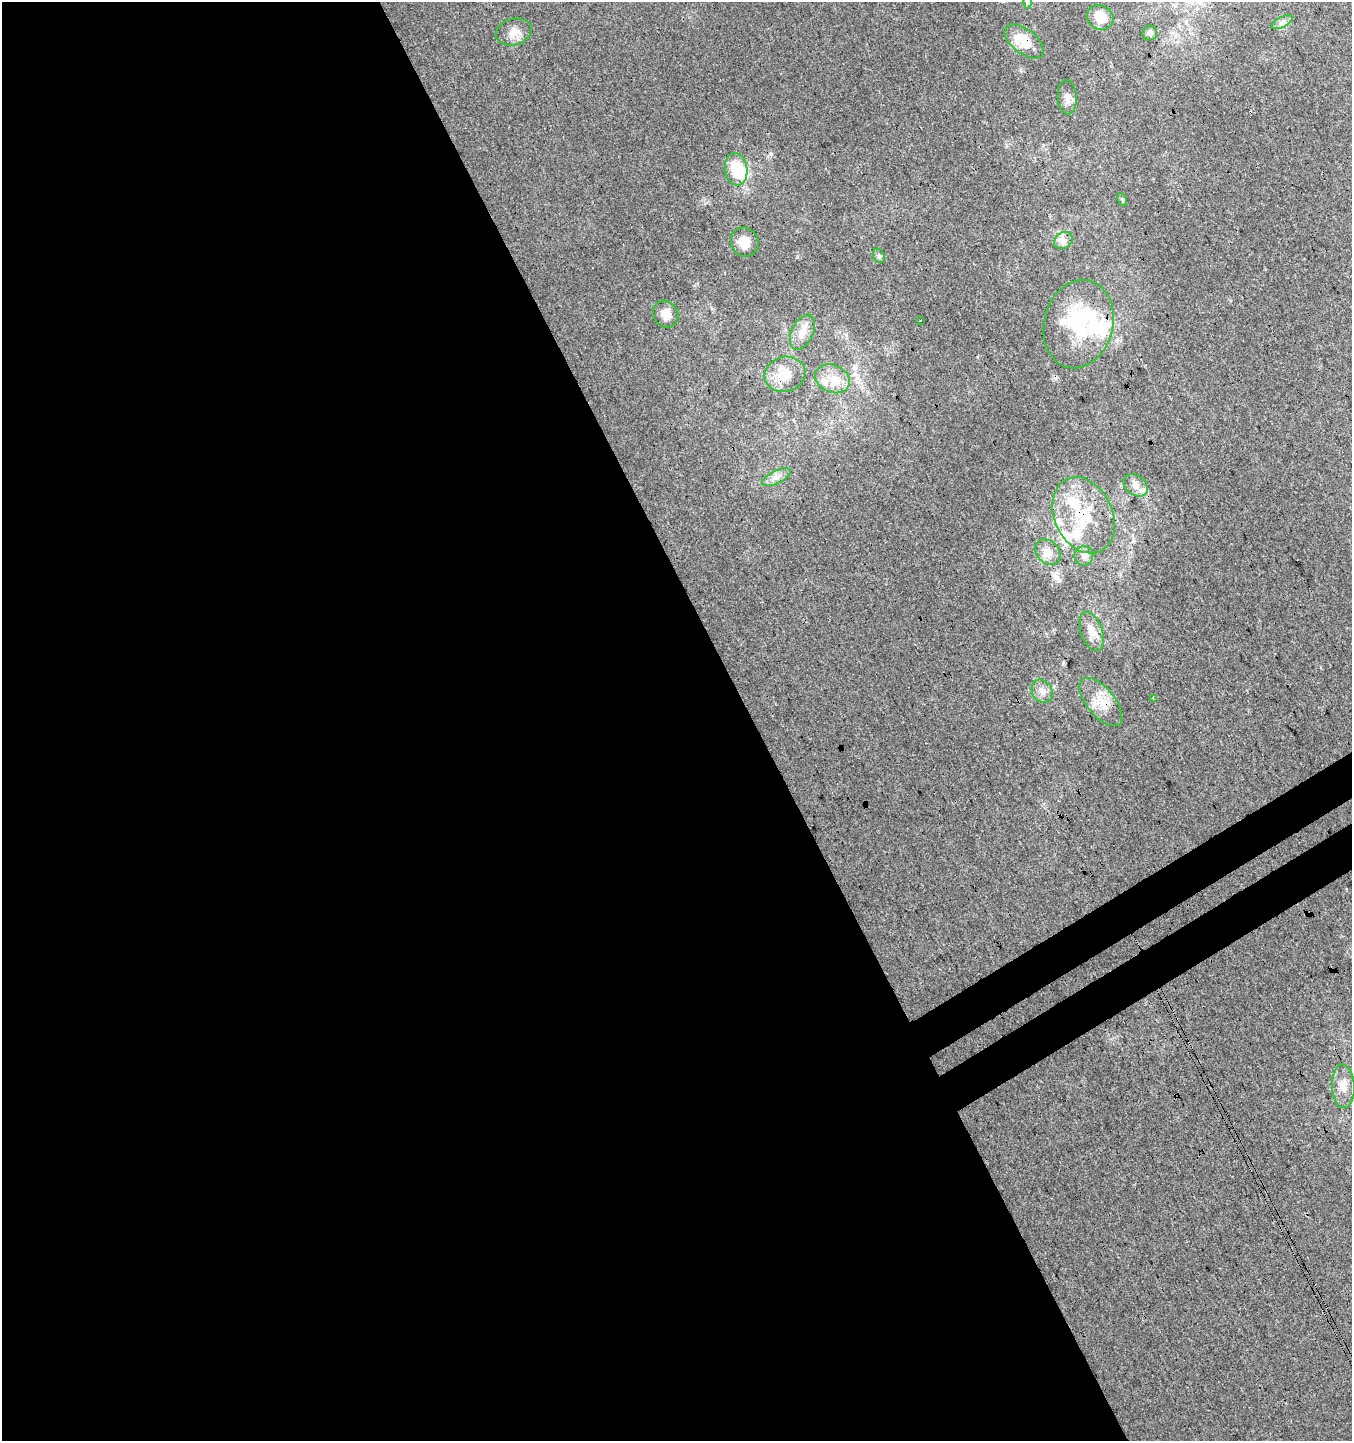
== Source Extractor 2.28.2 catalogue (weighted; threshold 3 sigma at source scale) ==
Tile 9 of 4 x 4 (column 1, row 3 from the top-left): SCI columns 197-1546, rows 1492-2930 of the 5733 x 5865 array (HDU 1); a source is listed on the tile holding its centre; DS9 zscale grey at full resolution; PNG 1354 x 1443 px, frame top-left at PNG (2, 2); each listed source drawn as its Kron ellipse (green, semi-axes under 4 px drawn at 4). Shown black and unused: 58% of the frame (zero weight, under 3 of 4 exposures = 5% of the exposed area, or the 3 px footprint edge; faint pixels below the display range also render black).
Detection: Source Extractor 2.28.2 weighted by HDU 2 'WHT'; one run over the whole footprint, this tile lists its part. Background -0.00113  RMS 0.0036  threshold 0.016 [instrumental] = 3 sigma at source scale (4.5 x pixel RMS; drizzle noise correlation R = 1.50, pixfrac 1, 0.0396/0.0396 arcsec/px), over >= 5 px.
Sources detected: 39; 1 inside a brighter object's white glare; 1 cosmic-ray / hot-pixel residue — neither listed nor drawn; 9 inside a brighter listed object's ellipse — not listed separately; the other 28 listed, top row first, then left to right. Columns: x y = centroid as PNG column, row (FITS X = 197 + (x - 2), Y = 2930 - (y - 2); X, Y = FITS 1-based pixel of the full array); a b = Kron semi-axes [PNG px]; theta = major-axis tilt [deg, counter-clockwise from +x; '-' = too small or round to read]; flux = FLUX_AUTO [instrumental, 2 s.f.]
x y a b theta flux
1027 2 7 4 -89 0.6
1100 17 14 12 -29 6.5
1282 22 11 5 27 1.4
514 32 18 13 16 3.8
1150 33 7 7 - 1.2
1024 41 23 12 -38 8.7
1067 97 17 9 -86 2.6
736 169 16 11 -81 13
1122 199 7 4 -62 0.5
1063 241 10 7 35 1.8
745 242 15 13 -61 4.8
879 256 7 5 -63 0.81
666 314 14 12 -58 3.4
920 321 2 2 - 0.29
1079 324 45 35 76 32
802 332 19 10 65 4
785 374 21 17 15 8.5
832 379 18 13 -23 6
776 477 15 6 26 2.2
1136 485 13 9 -38 3
1084 515 40 29 -65 20
1048 552 14 11 -48 3.4
1084 556 10 9 - 1.7
1092 631 20 11 -70 4.2
1042 691 12 10 -59 2.6
1153 698 3 2 - 0.27
1101 702 29 14 -51 7.7
1343 1086 22 11 -87 4.8
Overlapping masked pixels (flux is a lower limit): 3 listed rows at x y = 1024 41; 1084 515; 1048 552
Isophote crosses this tile's border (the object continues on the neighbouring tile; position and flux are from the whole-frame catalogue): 1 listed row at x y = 1027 2
Unlisted compact peaks at least as high as the median listed source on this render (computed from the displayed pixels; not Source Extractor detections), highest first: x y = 797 257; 1020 70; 712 309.